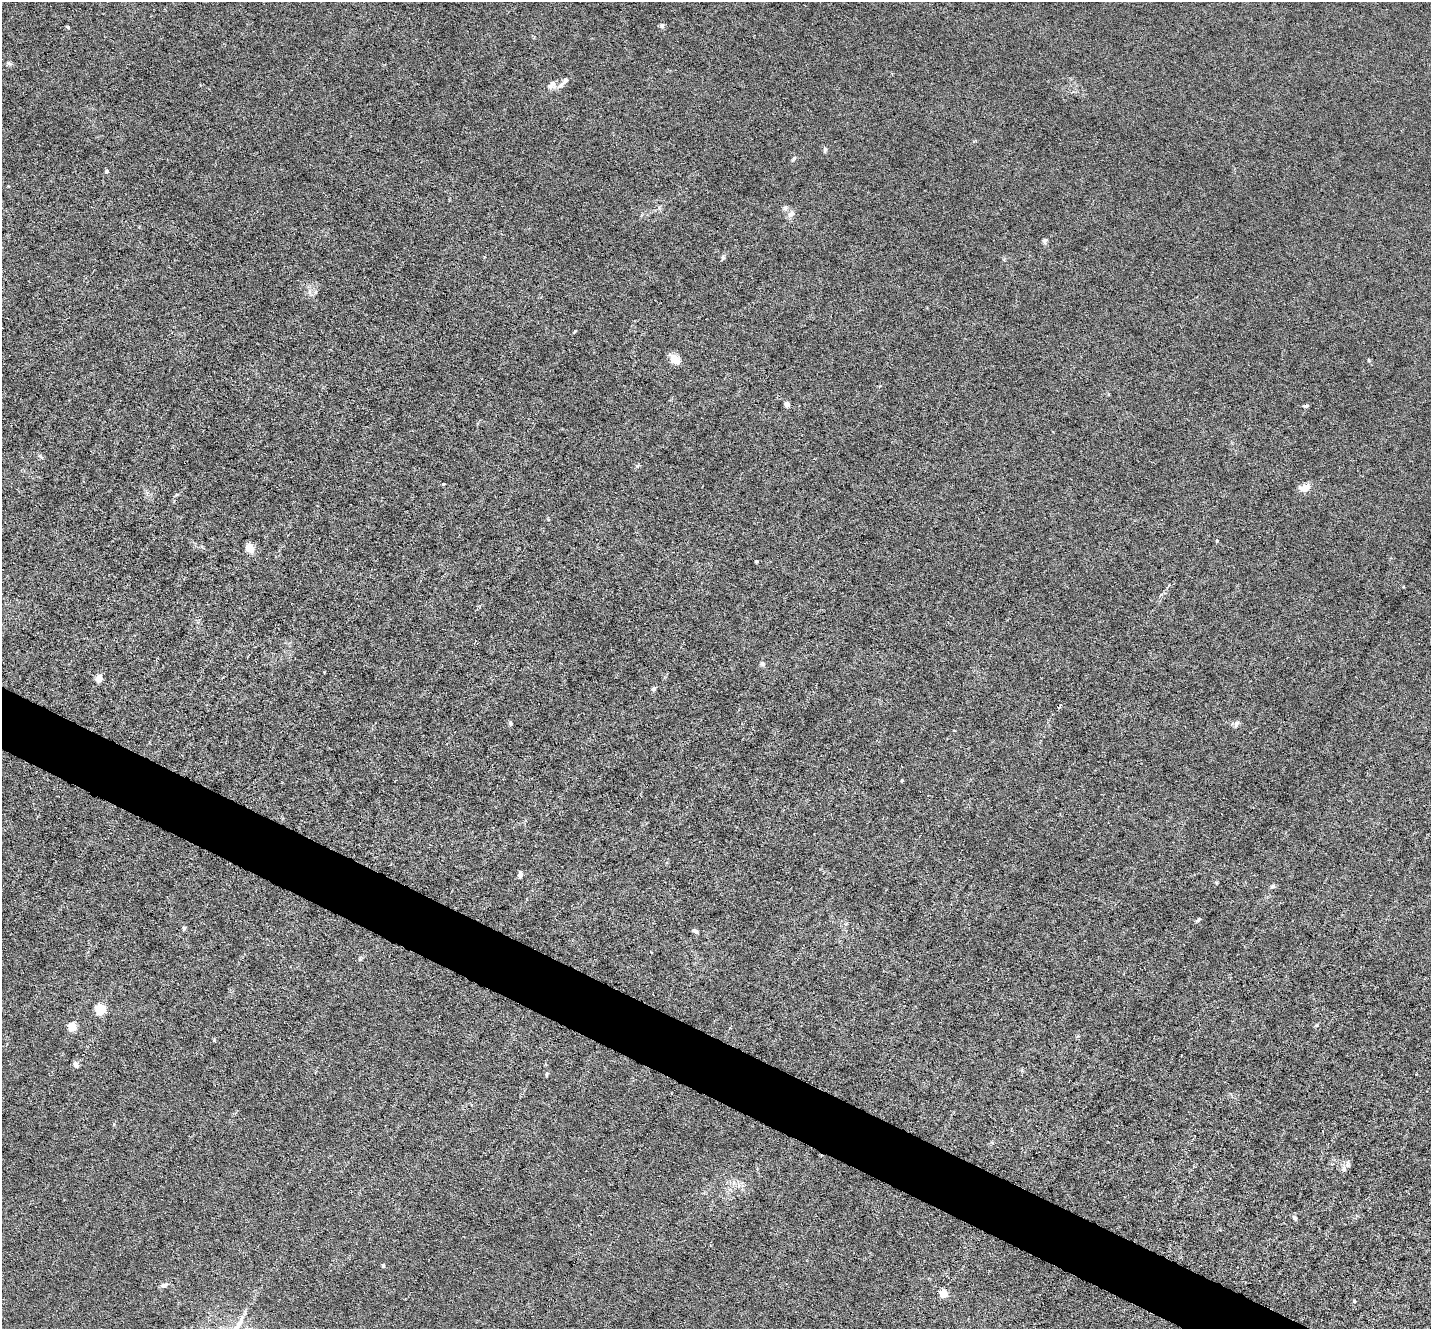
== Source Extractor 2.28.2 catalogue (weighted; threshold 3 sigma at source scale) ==
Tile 6 of 4 x 4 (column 2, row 2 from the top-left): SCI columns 1430-2858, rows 2934-4260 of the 5717 x 5729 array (HDU 1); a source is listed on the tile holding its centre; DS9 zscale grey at full resolution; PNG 1433 x 1331 px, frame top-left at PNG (2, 2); no overlay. Shown black and unused: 4% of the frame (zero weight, under 3 of 6 exposures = <1% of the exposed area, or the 3 px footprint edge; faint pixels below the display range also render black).
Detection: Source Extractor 2.28.2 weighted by HDU 2 'WHT'; one run over the whole footprint, this tile lists its part. Background 0.0113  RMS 0.0037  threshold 0.015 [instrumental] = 3 sigma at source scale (4.09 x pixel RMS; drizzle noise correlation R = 1.36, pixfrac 0.8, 0.05/0.05 arcsec/px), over >= 5 px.
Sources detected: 49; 2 inside a brighter listed object's ellipse — not listed separately; the other 47 listed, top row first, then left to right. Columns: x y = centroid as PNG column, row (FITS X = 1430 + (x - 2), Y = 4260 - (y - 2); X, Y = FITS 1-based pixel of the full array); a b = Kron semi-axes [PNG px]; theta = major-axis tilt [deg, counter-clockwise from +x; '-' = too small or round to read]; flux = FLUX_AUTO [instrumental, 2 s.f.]
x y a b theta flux
662 26 8 6 -75 0.73
68 27 5 4 - 0.37
9 63 7 4 -1 0.67
566 80 7 5 52 1.1
552 85 13 10 46 2.1
825 150 7 4 83 0.76
794 159 8 3 71 0.52
107 171 4 4 - 0.88
785 208 8 6 90 0.96
791 214 10 7 38 2
1045 241 7 6 - 0.84
723 258 7 5 70 0.63
310 292 10 5 90 1.2
316 292 6 4 88 0.6
575 331 5 3 - 0.41
675 360 16 9 -46 3.3
1369 360 5 3 - 0.33
787 404 4 4 - 4
1305 406 7 4 8 0.61
41 457 7 4 -45 0.62
1305 487 13 9 22 3.3
1217 540 4 3 - 0.47
250 548 8 6 -55 5.1
756 561 4 3 - 0.41
762 663 6 6 - 0.8
99 678 10 7 75 2
654 688 6 5 - 0.76
510 723 6 5 - 0.68
1236 724 10 6 61 1
902 780 3 3 - 0.53
520 875 4 4 - 2.7
1273 886 7 5 8 0.71
1198 920 7 4 45 0.6
184 928 6 5 - 0.58
695 931 6 4 -27 1
100 1009 5 5 - 36
72 1027 6 5 - 9.3
214 1040 5 3 - 0.34
76 1065 9 6 -60 1.1
547 1074 7 3 88 0.4
1343 1168 13 5 80 1.2
733 1182 7 4 -71 0.88
1295 1218 6 5 - 0.73
383 1266 4 4 - 0.73
164 1285 11 6 20 1.3
943 1294 5 5 - 16
1354 1301 4 4 - 0.48
Unlisted compact peaks at least as high as the median listed source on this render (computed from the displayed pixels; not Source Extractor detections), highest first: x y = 637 466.